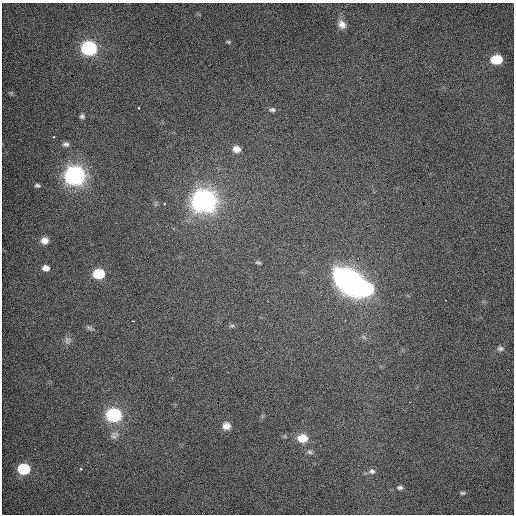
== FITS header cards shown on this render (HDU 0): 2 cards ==
NAXIS1  =                  512 / Axis length
NAXIS2  =                  512 / Axis length

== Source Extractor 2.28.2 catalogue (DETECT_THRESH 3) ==
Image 512 x 512 px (HDU 0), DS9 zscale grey, 1 PNG px = 1 image px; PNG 516 x 516 px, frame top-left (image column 1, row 512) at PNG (2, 3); no overlay
Background 505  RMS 2.8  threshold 8.41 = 3 sigma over >= 5 px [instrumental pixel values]
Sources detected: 35; all 35 listed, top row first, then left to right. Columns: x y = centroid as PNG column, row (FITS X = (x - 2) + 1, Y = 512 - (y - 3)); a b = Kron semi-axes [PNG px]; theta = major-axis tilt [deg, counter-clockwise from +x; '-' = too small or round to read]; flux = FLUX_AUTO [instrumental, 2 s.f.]
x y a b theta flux
342 24 11 8 -62 1200
228 42 5 4 - 200
89 48 8 7 - 59000
496 59 8 6 2 9400
11 93 8 5 -45 340
139 108 3 2 - 150
272 110 8 5 -1 420
82 116 6 6 - 440
54 136 3 2 - 200
66 144 8 6 -2 550
236 149 8 7 - 1200
75 175 9 7 -3 160000
37 185 4 3 - 300
204 200 9 8 - 260000
164 204 3 2 - 490
44 240 8 7 - 1100
258 262 8 3 -11 230
46 268 6 5 - 1300
99 274 8 6 -2 13000
349 281 30 21 -42 32000
366 289 9 8 - 32000
232 326 8 4 8 300
89 327 7 4 -2 350
67 340 10 6 -62 570
500 348 10 8 -1 900
113 415 8 7 - 53000
226 426 7 7 - 1100
114 435 12 8 50 810
302 438 11 9 -5 2500
310 452 8 5 -26 390
24 469 8 6 -6 20000
81 469 3 3 - 240
372 471 10 8 -11 650
400 487 8 6 0 540
462 493 6 5 - 310